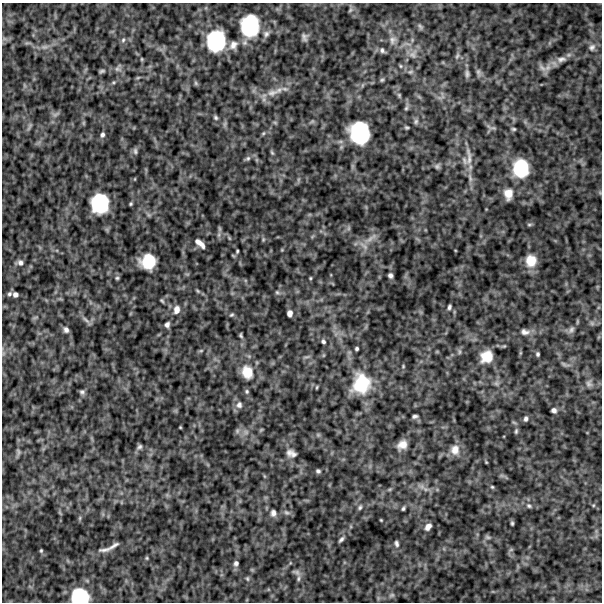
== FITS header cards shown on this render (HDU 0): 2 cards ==
NAXIS1  =                  600
NAXIS2  =                  600

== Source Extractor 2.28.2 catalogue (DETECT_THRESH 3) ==
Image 600 x 600 px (HDU 0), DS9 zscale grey, 1 PNG px = 1 image px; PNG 604 x 604 px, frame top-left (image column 1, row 600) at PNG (2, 3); no overlay
Background 490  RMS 120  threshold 375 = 3 sigma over >= 5 px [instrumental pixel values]
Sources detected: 135; all 135 listed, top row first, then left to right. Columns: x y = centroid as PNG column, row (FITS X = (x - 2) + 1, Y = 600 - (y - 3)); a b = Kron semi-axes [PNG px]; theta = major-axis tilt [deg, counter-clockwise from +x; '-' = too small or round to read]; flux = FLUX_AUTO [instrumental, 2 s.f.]
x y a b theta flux
350 10 7 4 46 14000
250 26 19 16 88 590000
420 27 8 5 -50 19000
266 34 9 8 - 32000
304 37 10 7 -83 29000
123 40 6 6 - 17000
392 40 11 10 - 48000
216 41 19 17 82 600000
233 45 14 10 48 67000
44 47 9 6 6 30000
592 47 11 9 61 40000
382 50 8 6 -47 22000
413 54 13 10 59 66000
457 56 9 4 63 19000
142 59 5 3 - 7700
561 59 15 8 9 62000
401 66 5 5 - 11000
118 68 11 6 64 25000
542 68 15 6 -40 42000
102 71 5 3 - 14000
410 72 8 6 2 20000
478 72 11 6 -83 24000
467 74 12 5 -87 26000
138 77 6 4 20 9500
382 80 6 4 22 12000
196 83 7 5 -61 13000
272 93 19 9 14 96000
399 95 7 5 -66 15000
406 108 8 5 60 16000
56 114 11 4 24 20000
216 118 6 5 - 15000
416 121 8 5 75 18000
83 123 6 4 72 9800
275 123 6 4 -20 11000
491 127 15 4 -19 21000
407 128 4 3 - 11000
514 129 5 4 - 13000
263 133 6 5 - 12000
359 133 20 17 -76 660000
102 135 7 5 70 22000
135 151 9 5 -83 19000
272 153 7 4 -63 12000
469 157 34 8 -86 110000
248 158 7 6 - 19000
464 160 13 6 -70 43000
437 166 7 7 - 20000
521 168 18 15 -89 420000
508 194 13 10 -89 86000
100 203 16 14 -90 510000
131 204 4 3 - 11000
529 224 7 4 8 12000
348 228 7 4 89 16000
219 234 7 4 72 19000
229 238 6 4 -71 9400
370 238 25 6 36 68000
263 240 6 4 79 11000
200 243 11 4 -41 56000
237 251 3 3 - 9700
148 261 13 12 - 260000
531 261 12 11 - 140000
20 263 8 7 - 30000
390 275 5 4 - 24000
117 278 5 5 - 12000
310 278 4 3 - 8300
198 291 7 4 -32 12000
277 292 7 4 -29 15000
9 294 7 6 - 20000
15 295 5 5 - 28000
162 300 6 4 -49 11000
449 307 5 4 - 18000
176 310 11 8 73 59000
290 313 6 5 - 39000
232 315 6 4 39 12000
86 320 14 4 -42 30000
167 325 7 5 66 26000
66 330 8 6 -60 31000
571 330 11 7 57 30000
525 332 13 9 -10 50000
241 335 6 4 -76 13000
323 341 6 5 - 18000
357 349 4 3 - 14000
201 351 6 4 1 10000
538 354 4 3 - 15000
307 357 10 3 11 15000
486 357 13 12 - 160000
565 364 14 4 -22 25000
247 372 18 14 -72 160000
496 383 7 6 - 22000
361 384 27 23 76 350000
589 384 10 8 -81 32000
247 391 6 5 - 14000
82 392 7 6 - 20000
239 405 9 8 - 38000
554 410 5 5 - 27000
415 416 5 3 - 19000
526 419 6 5 - 21000
180 427 3 2 - 7100
261 430 6 3 19 7500
237 431 7 6 - 19000
516 431 7 4 80 14000
318 435 7 4 -18 13000
402 445 10 8 33 72000
139 447 8 6 35 21000
455 450 14 12 84 78000
18 452 10 4 -79 18000
291 453 11 7 -18 46000
486 462 4 3 - 6800
318 471 5 4 - 17000
264 476 6 4 -71 8500
492 487 5 4 - 11000
390 489 6 4 18 11000
425 489 9 6 -27 36000
529 506 7 6 - 20000
360 507 7 5 59 16000
403 508 4 3 - 13000
287 512 10 6 -22 22000
273 513 9 7 89 35000
80 518 6 4 89 12000
381 520 4 3 - 7300
512 523 5 3 - 12000
428 527 9 6 51 46000
487 537 8 5 -16 17000
341 539 7 4 49 20000
396 544 9 6 -76 23000
114 546 18 4 35 33000
105 550 21 5 9 48000
511 550 6 4 1 11000
41 551 4 4 - 9600
147 558 5 4 - 9300
236 563 7 6 - 26000
296 572 12 6 -19 30000
298 578 9 5 80 20000
247 579 7 5 -88 13000
392 595 8 6 16 22000
80 596 16 13 -5 420000
At the frame edge (FLAGS 8, measured only in part): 1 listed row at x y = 80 596